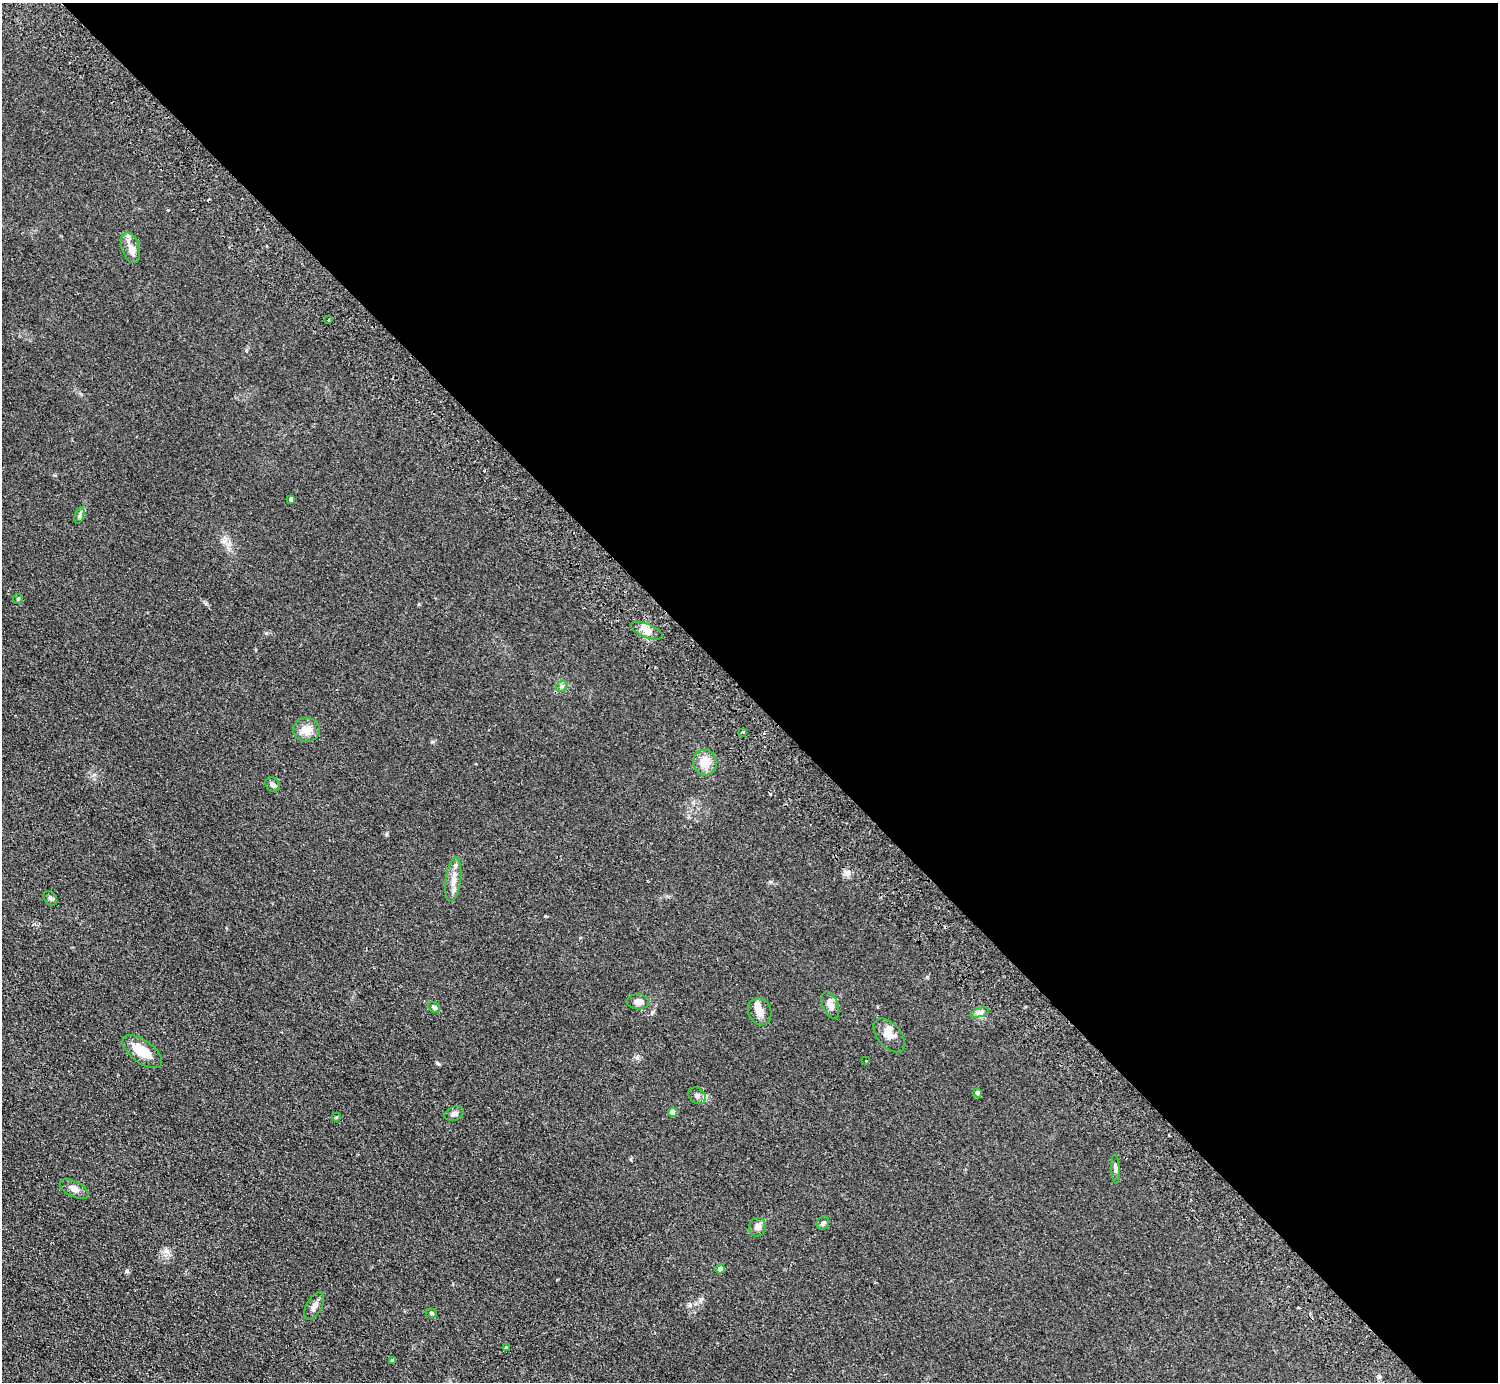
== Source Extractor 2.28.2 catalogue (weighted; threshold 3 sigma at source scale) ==
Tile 8 of 4 x 4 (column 4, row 2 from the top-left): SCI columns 4533-6028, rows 2962-4341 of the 6072 x 6064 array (HDU 1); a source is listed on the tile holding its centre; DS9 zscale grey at full resolution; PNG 1500 x 1384 px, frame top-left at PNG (2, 3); each listed source drawn as its Kron ellipse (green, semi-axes under 4 px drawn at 4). Shown black and unused: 50% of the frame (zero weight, under 2 of 3 exposures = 3% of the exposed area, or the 3 px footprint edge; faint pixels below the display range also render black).
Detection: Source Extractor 2.28.2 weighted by HDU 2 'WHT'; one run over the whole footprint, this tile lists its part. Background 0.115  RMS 0.011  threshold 0.0477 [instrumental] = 3 sigma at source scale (4.5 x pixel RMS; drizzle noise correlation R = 1.50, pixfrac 1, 0.05/0.05 arcsec/px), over >= 5 px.
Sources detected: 46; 2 inside a brighter object's white glare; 8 cosmic-ray / hot-pixel residue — neither listed nor drawn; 1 inside a brighter listed object's ellipse — not listed separately; the other 35 listed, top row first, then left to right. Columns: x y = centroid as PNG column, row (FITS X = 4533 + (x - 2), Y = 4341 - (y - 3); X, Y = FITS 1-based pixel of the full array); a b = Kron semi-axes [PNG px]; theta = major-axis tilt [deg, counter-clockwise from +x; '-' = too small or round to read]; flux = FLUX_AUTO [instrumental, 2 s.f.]
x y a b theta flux
130 248 16 8 -73 8.5
328 320 3 3 - 1.6
291 499 4 4 - 4.1
80 515 8 4 71 2.1
18 599 5 4 - 1.2
647 631 17 6 -22 6.6
562 686 6 5 - 1.9
306 730 13 12 - 11
743 732 4 3 - 1.3
705 763 13 11 -77 15
273 784 8 6 -49 3.2
453 880 22 7 83 9.8
50 898 8 6 -50 2.5
638 1002 12 7 0 6.3
830 1005 14 7 -68 6.3
434 1008 6 5 - 2.8
760 1011 14 11 -65 8.5
980 1012 9 4 19 2.9
889 1035 20 11 -49 9.9
142 1052 23 11 -36 20
865 1060 3 3 - 4.8
977 1093 4 4 - 5.8
697 1096 9 7 -41 4
673 1112 4 4 - 14
454 1114 10 6 24 4.3
336 1117 4 4 - 0.93
1115 1169 15 3 -87 2.5
74 1189 15 7 -26 5.6
823 1223 7 5 51 2.6
758 1227 9 8 - 5.1
720 1269 4 4 - 4.7
314 1306 15 7 60 5.3
431 1313 6 4 -20 1.7
506 1348 3 3 - 6.3
393 1360 3 3 - 2.2
Unlisted compact peaks at least as high as the median listed source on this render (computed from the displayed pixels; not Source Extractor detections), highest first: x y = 126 1271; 637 1058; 387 834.